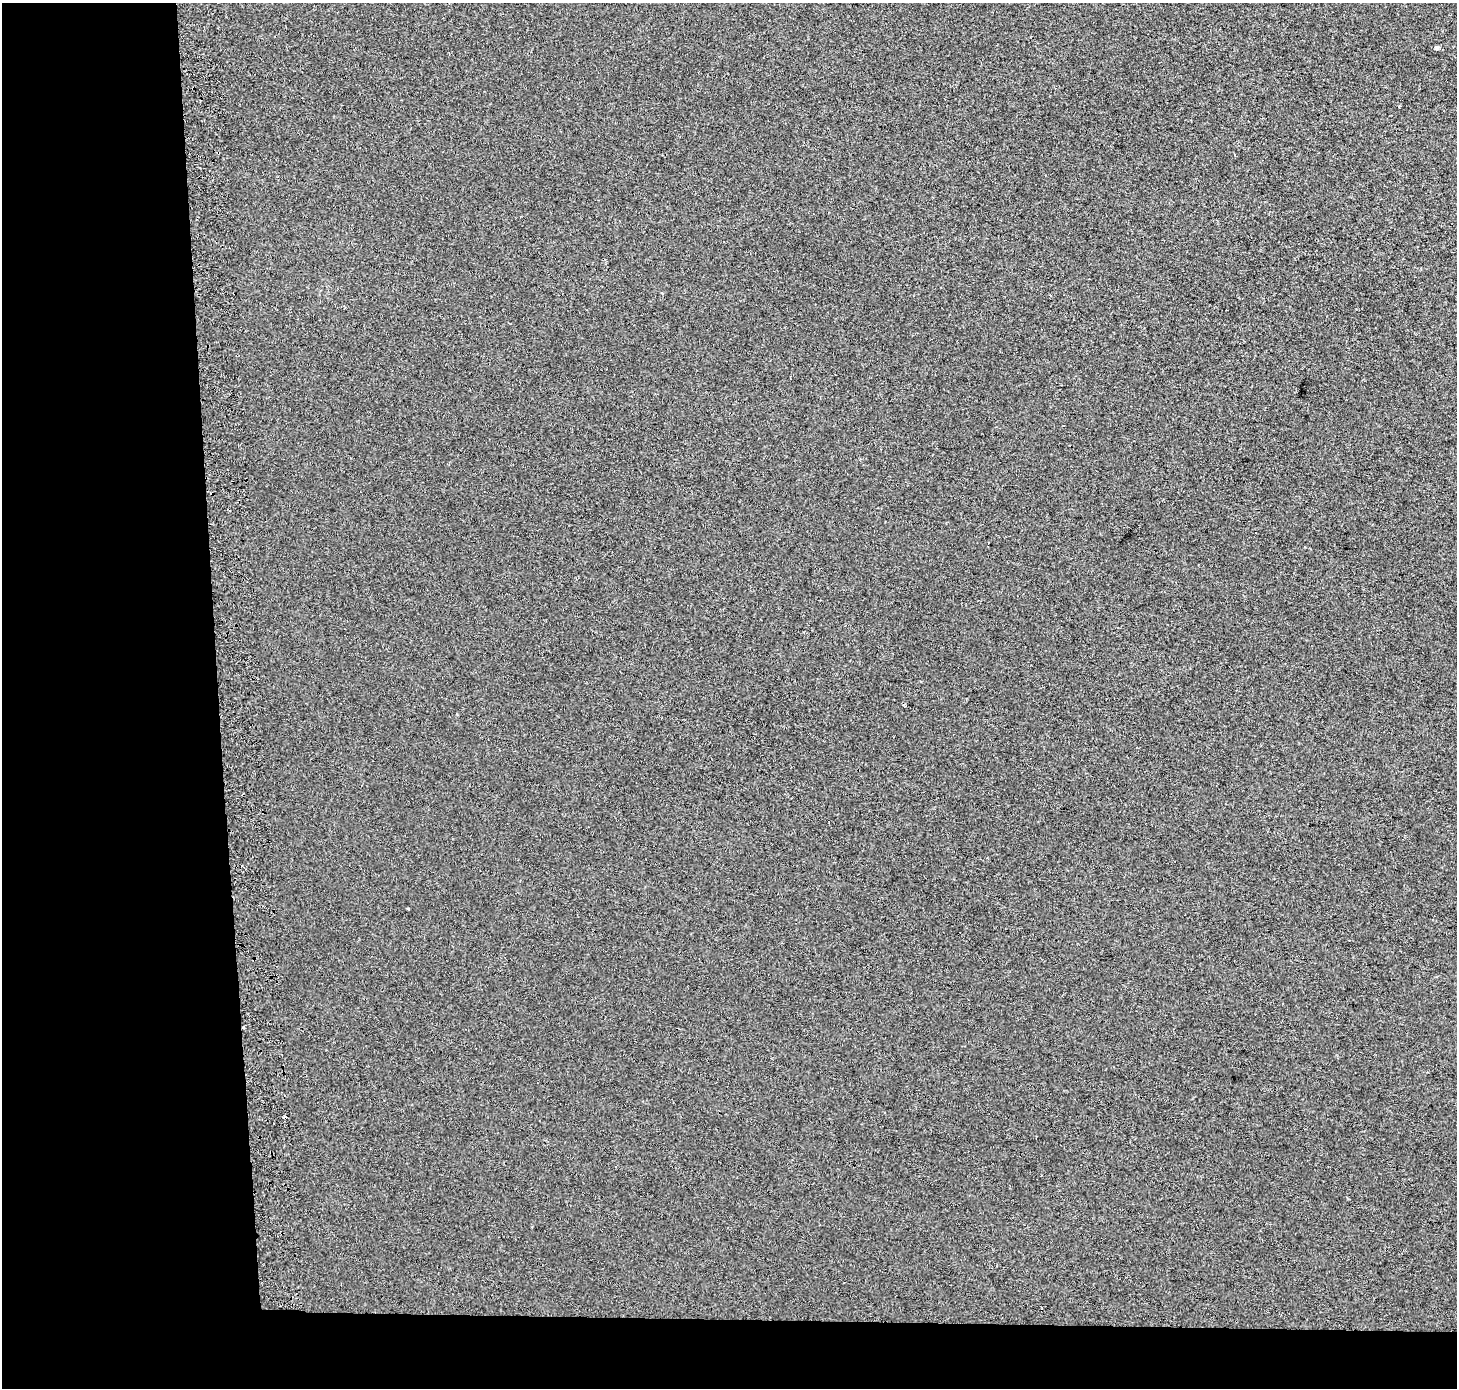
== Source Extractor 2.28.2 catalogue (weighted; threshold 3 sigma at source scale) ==
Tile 7 of 3 x 3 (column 1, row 3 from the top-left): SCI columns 73-1527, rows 1-1386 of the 4510 x 4167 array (HDU 1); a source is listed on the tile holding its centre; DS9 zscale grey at full resolution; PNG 1459 x 1390 px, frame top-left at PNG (2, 3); no overlay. Shown black and unused: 19% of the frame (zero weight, under 2 of 3 exposures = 2% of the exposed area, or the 3 px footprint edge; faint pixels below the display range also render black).
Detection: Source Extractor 2.28.2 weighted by HDU 2 'WHT'; one run over the whole footprint, this tile lists its part. Background 6.88e-04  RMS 0.0071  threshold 0.0321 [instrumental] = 3 sigma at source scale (4.5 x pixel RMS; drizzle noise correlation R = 1.50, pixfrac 1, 0.0396/0.0396 arcsec/px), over >= 5 px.
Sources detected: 3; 1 cosmic-ray / hot-pixel residue — not listed; the other 2 listed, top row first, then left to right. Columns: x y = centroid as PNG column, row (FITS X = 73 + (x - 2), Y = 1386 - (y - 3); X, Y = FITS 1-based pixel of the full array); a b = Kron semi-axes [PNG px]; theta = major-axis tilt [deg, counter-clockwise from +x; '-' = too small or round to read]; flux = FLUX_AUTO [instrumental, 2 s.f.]
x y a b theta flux
1436 47 4 3 - 6.1
244 1027 3 3 - 2.1
Overlapping masked pixels (flux is a lower limit): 1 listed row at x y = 244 1027